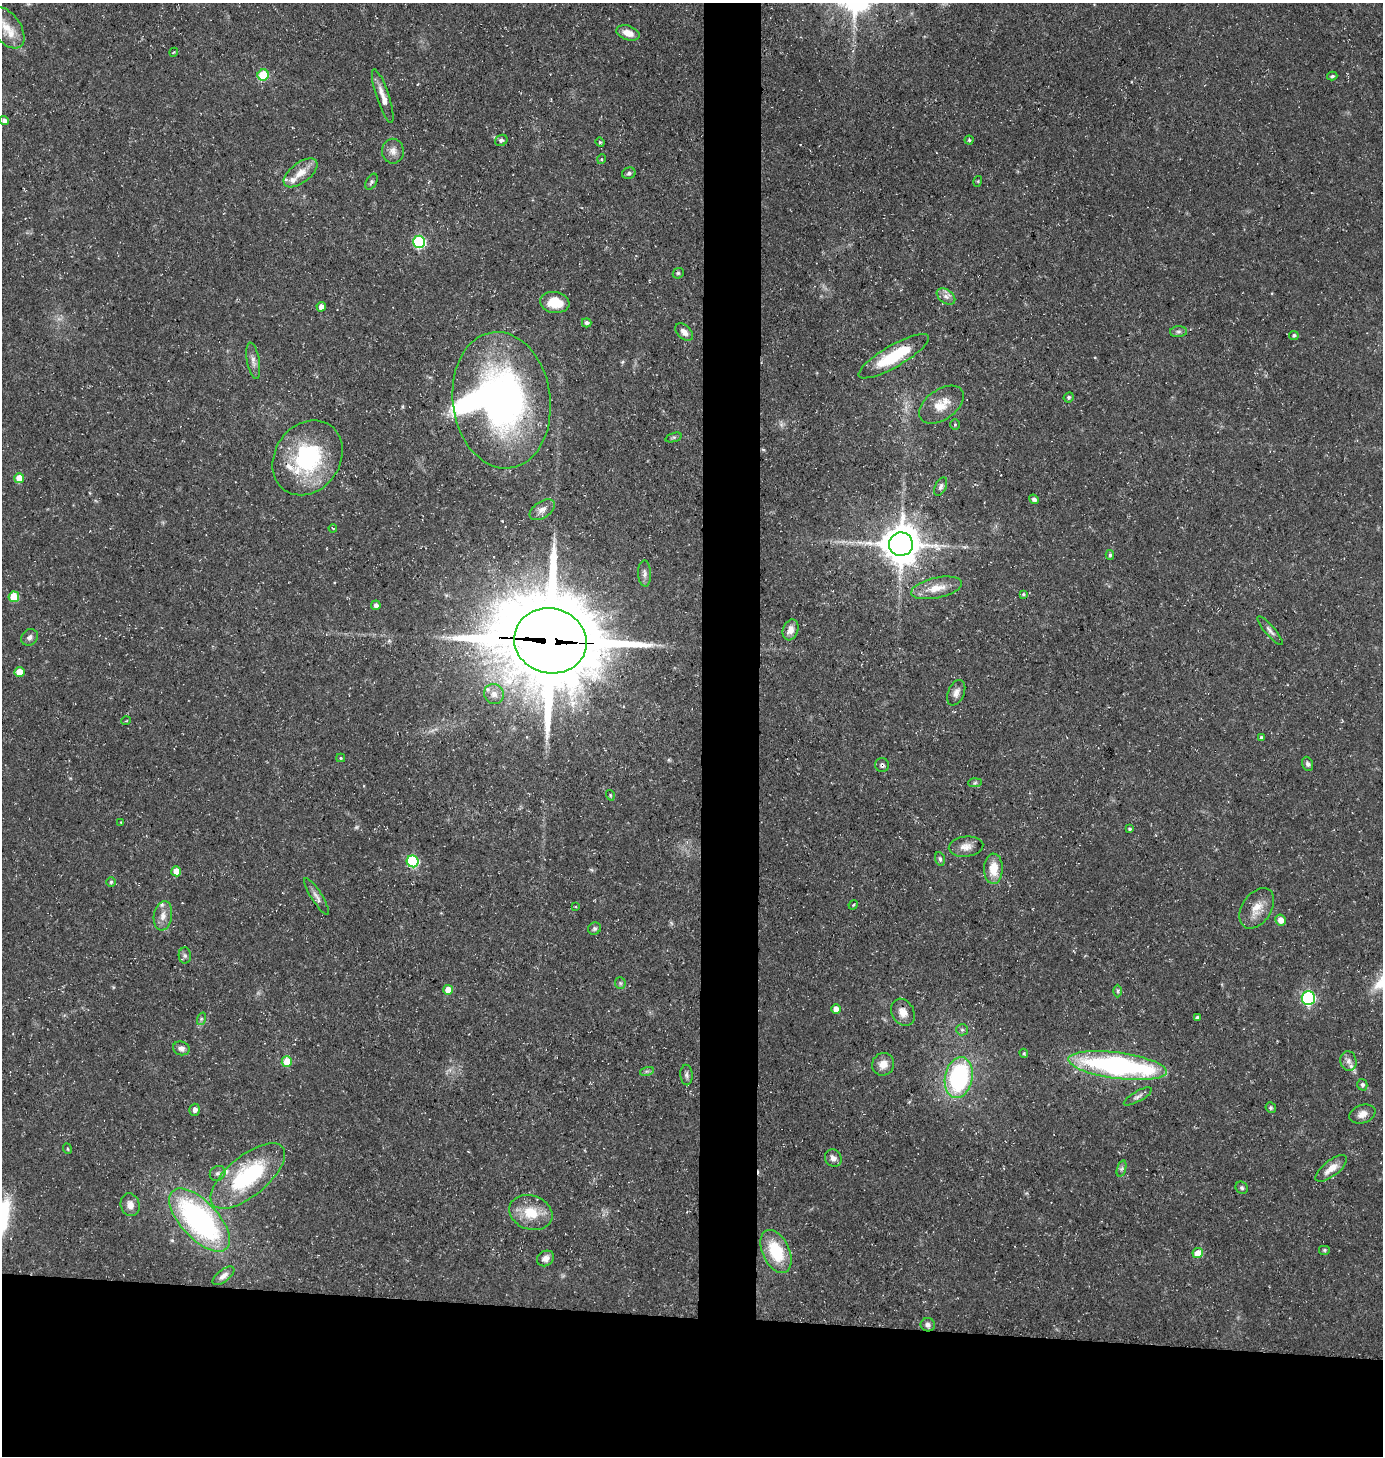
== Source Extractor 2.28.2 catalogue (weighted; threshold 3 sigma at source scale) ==
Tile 8 of 3 x 3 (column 2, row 3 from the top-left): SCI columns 1482-2862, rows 1-1454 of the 4388 x 4361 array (HDU 1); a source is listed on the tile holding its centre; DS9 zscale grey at full resolution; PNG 1385 x 1458 px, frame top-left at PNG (2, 3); each listed source drawn as its Kron ellipse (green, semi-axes under 4 px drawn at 4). Shown black and unused: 13% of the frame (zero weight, under 3 of 5 exposures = <1% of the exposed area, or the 3 px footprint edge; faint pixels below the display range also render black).
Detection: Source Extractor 2.28.2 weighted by HDU 2 'WHT'; one run over the whole footprint, this tile lists its part. Background 0.15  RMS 0.0054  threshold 0.0244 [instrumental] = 3 sigma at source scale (4.5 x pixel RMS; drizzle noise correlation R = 1.50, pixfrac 1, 0.05/0.05 arcsec/px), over >= 5 px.
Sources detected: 122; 1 too faint to see at this stretch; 1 cosmic-ray / hot-pixel residue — neither listed nor drawn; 6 inside a brighter listed object's ellipse — not listed separately; the other 114 listed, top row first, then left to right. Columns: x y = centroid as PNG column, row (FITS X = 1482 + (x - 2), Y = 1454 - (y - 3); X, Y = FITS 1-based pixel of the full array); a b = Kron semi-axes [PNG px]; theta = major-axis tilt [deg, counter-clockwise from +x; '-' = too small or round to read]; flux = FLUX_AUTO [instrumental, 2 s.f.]
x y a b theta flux
6 28 23 14 -54 9.9
628 33 12 7 -19 5.8
174 52 4 3 - 0.52
263 75 5 5 - 23
1332 76 5 3 - 0.97
383 96 28 6 -72 5.3
4 121 4 4 - 3.1
501 140 6 5 - 1.2
969 140 4 4 - 0.83
600 142 5 4 - 0.76
393 151 12 11 - 4
602 159 5 3 - 0.6
300 173 20 10 37 7.7
629 173 7 5 24 1.2
978 181 5 3 - 0.5
372 182 8 5 61 1.2
419 242 6 6 - 70
678 273 6 5 - 0.94
946 296 10 7 -36 2.7
555 302 15 10 -8 12
321 307 5 4 - 3.6
587 323 5 4 - 1.7
684 332 10 6 -45 3.3
1178 332 8 5 5 1.4
1294 335 5 4 - 1.2
894 356 40 11 30 28
253 361 18 6 -80 3.3
1069 397 5 5 - 1.1
502 400 68 48 -83 210
941 405 25 15 35 10
955 425 5 5 - 0.7
674 437 8 4 19 0.97
307 458 40 32 55 58
19 478 5 5 - 8.7
941 487 10 5 64 1.5
1034 499 5 4 - 1.3
542 510 14 8 35 3.6
333 528 4 3 - 0.5
901 544 12 11 - 1400
1110 555 5 4 - 1
645 574 13 6 -88 2.4
937 588 26 10 13 9.2
1023 594 4 3 - 0.83
14 597 5 5 - 17
376 605 5 4 - 2
790 630 11 7 72 4.3
1270 631 18 5 -49 2.2
29 637 9 7 44 2.2
550 641 36 32 -14 8700
19 672 5 5 - 7.8
956 693 13 8 66 3.1
494 694 10 9 - 4.2
126 721 5 3 - 0.5
1261 737 3 3 - 0.92
341 758 4 4 - 0.71
1308 764 7 5 -69 1.5
882 765 7 7 - 1.4
975 783 7 4 2 0.98
610 795 5 3 - 0.64
121 822 4 4 - 0.46
1130 829 4 3 - 0.88
966 847 17 10 6 5
940 859 7 4 -75 1.2
413 861 6 6 - 56
993 869 15 9 88 10
176 871 5 5 - 6.8
111 882 5 4 - 0.88
317 897 21 5 -58 2.8
853 905 5 4 - 0.61
576 907 4 2 - 0.51
1257 908 22 14 56 9.1
163 916 15 9 80 4.6
1281 920 5 5 - 4.9
594 929 7 6 - 1.2
185 956 8 6 -89 1.4
620 983 6 5 - 0.99
448 990 5 5 - 8.5
1118 991 6 4 90 0.99
1308 998 7 6 - 85
836 1009 5 4 - 4.6
903 1012 14 11 -60 5.4
1197 1017 3 3 - 1
201 1019 6 4 72 1
962 1030 6 5 - 1.1
181 1048 8 6 -18 2.8
1024 1053 4 3 - 0.71
1348 1061 10 8 -78 2.8
287 1062 5 5 - 13
883 1064 11 11 - 5.7
1118 1066 50 13 -8 130
647 1071 7 4 17 1.1
686 1075 10 6 -86 1.8
959 1078 21 13 79 75
1362 1085 6 5 - 1.4
1138 1096 16 5 29 2.1
1271 1108 5 5 - 0.94
195 1110 6 5 - 2.2
1362 1114 13 9 20 4.4
68 1149 5 3 - 0.53
833 1158 9 8 - 2.7
1331 1168 19 7 39 6.5
1122 1169 8 3 71 1.1
218 1173 8 7 - 1.8
248 1176 45 20 40 60
1242 1188 6 5 - 1.1
130 1205 11 9 -73 4
531 1212 22 17 -20 15
199 1220 39 18 -47 120
1324 1250 6 5 - 0.8
776 1251 23 13 -65 25
1198 1253 5 5 - 8.6
545 1258 9 7 34 3.1
223 1276 13 6 39 2.6
928 1325 7 6 - 1.8
Overlapping masked pixels (flux is a lower limit): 2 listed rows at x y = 550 641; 882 765